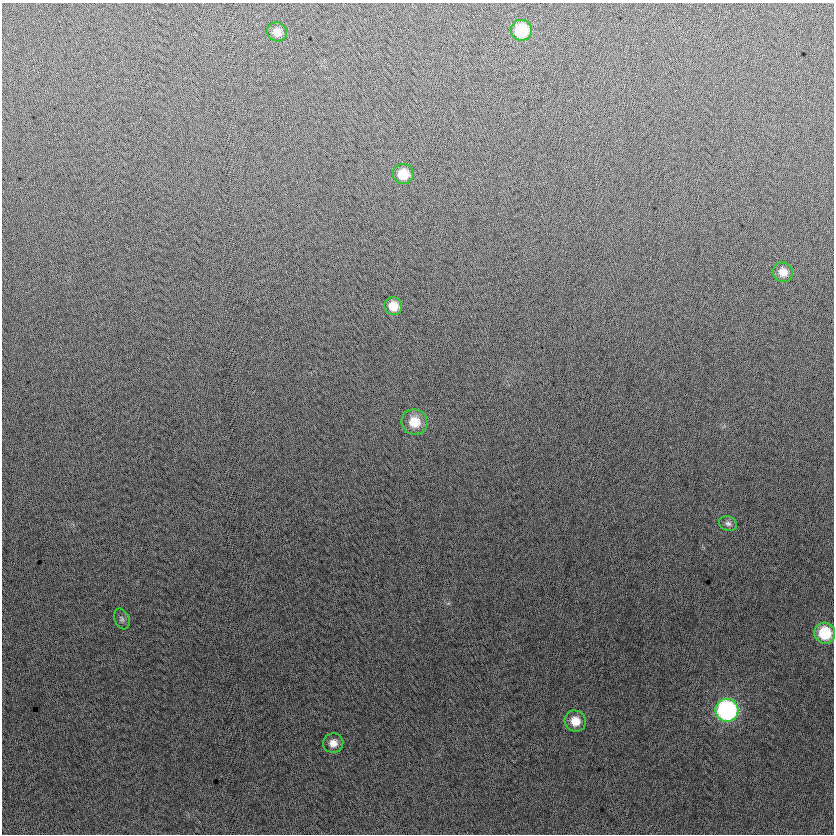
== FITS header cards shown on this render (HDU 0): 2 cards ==
NAXIS1  =                  832
NAXIS2  =                  832

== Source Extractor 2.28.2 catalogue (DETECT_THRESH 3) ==
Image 832 x 832 px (HDU 0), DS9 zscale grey, 1 PNG px = 1 image px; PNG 836 x 836 px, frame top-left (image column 1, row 832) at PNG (2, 3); each listed source drawn as its Kron ellipse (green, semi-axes under 4 px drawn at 4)
Background 2.09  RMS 13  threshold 38.4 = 3 sigma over >= 5 px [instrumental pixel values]
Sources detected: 12; all 12 listed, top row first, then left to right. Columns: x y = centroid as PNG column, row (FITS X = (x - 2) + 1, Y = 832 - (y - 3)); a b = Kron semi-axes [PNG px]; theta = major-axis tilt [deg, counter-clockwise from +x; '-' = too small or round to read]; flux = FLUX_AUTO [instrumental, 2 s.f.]
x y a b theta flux
521 30 10 10 - 39000
277 32 10 9 - 7800
403 174 10 10 - 17000
783 272 10 9 - 8400
393 306 9 9 - 12000
414 422 13 12 - 18000
728 523 9 7 -22 3100
122 619 11 7 -68 2700
825 633 10 10 - 35000
727 710 11 11 - 180000
575 721 11 10 - 13000
333 743 10 9 - 7400